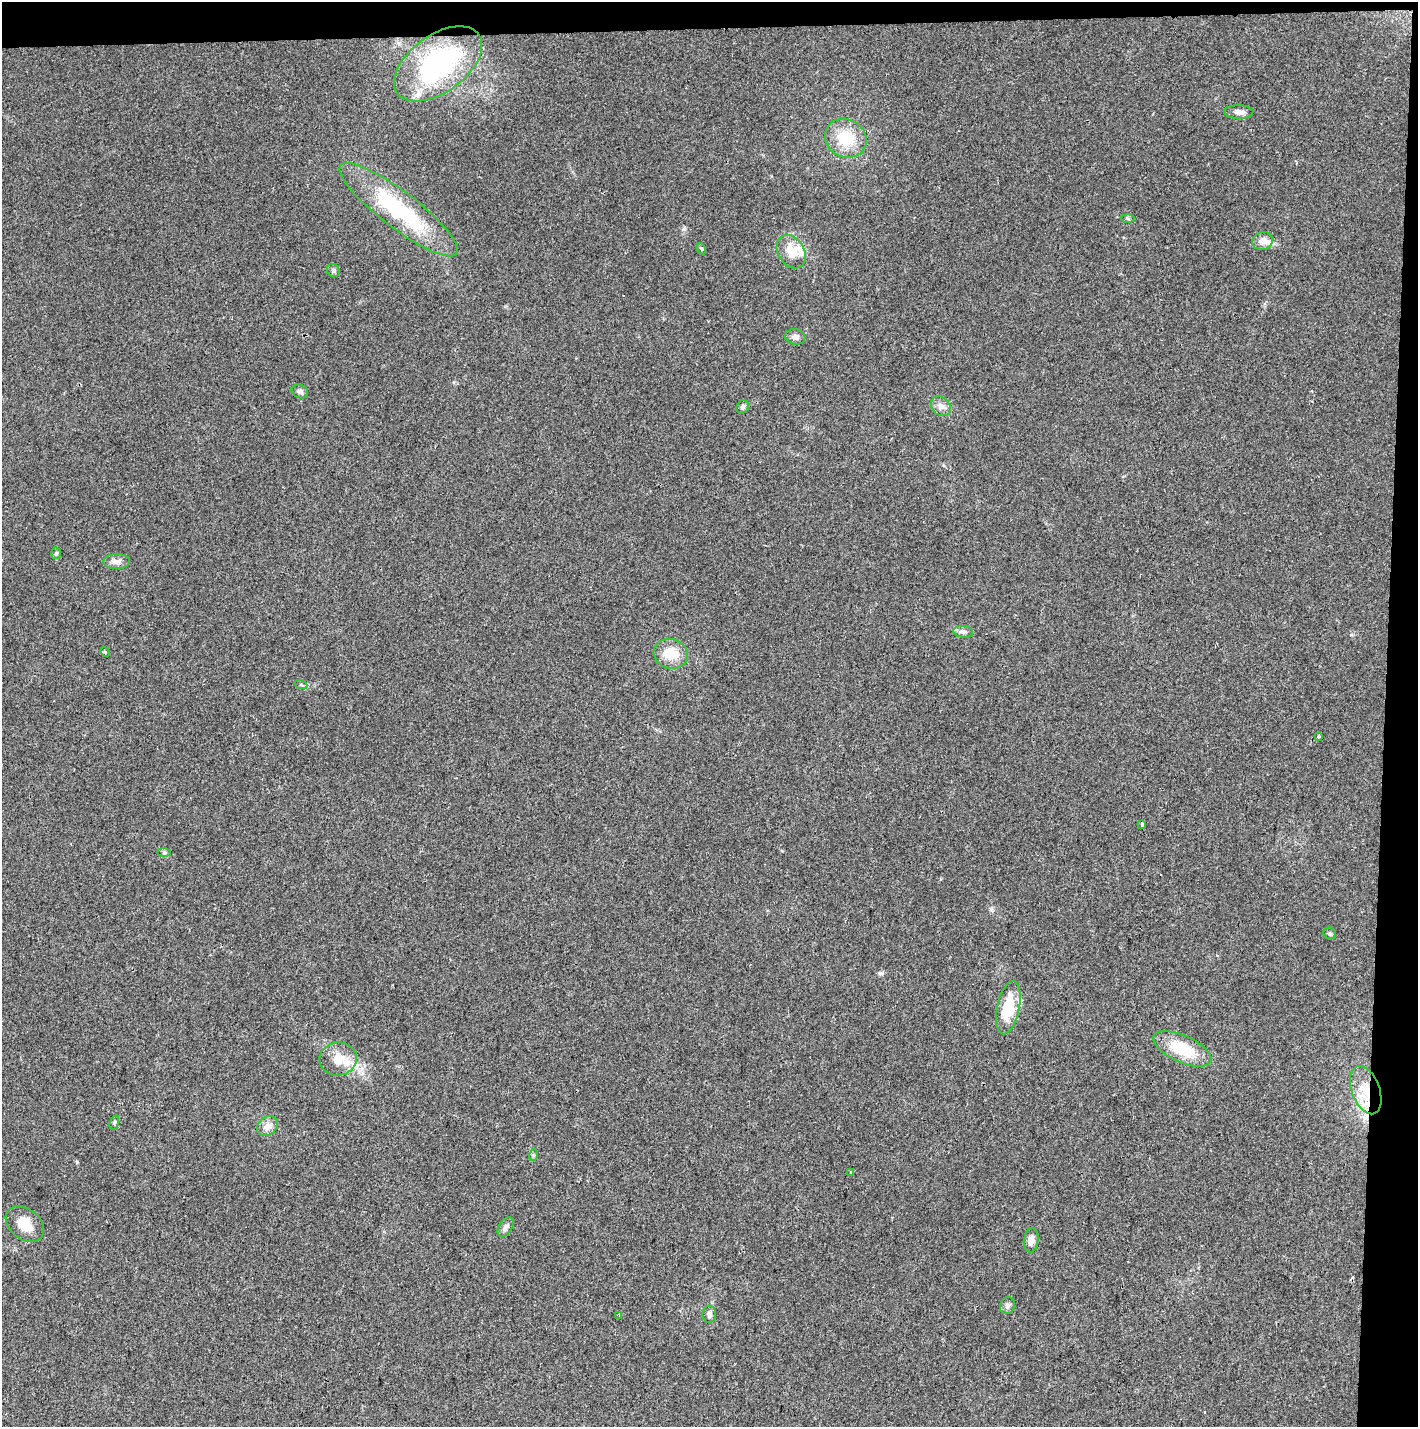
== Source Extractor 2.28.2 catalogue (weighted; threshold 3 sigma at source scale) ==
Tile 3 of 3 x 3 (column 3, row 1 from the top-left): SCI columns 2840-4255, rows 2967-4391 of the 4255 x 4507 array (HDU 1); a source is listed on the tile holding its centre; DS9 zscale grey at full resolution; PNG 1420 x 1429 px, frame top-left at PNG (2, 2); each listed source drawn as its Kron ellipse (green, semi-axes under 4 px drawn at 4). Shown black and unused: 4% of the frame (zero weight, under 2 of 3 exposures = <1% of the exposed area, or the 3 px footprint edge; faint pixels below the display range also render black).
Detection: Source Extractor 2.28.2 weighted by HDU 2 'WHT'; one run over the whole footprint, this tile lists its part. Background 0.0524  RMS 0.0071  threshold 0.0318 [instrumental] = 3 sigma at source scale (4.5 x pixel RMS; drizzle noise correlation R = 1.50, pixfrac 1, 0.0396/0.0396 arcsec/px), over >= 5 px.
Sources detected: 42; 5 inside a brighter listed object's ellipse — not listed separately; the other 37 listed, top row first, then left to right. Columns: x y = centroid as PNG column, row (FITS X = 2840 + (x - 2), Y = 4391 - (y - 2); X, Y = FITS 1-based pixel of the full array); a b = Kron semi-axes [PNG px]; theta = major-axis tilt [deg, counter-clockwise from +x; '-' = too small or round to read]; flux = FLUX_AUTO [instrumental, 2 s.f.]
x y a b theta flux
438 64 50 28 36 120
1239 112 14 7 0 3.6
846 138 21 19 -30 24
399 210 73 18 -37 77
1128 219 7 4 -2 1.1
1262 241 10 9 - 5.4
701 249 6 4 -61 0.93
791 252 18 13 -59 11
333 270 7 6 - 1.5
795 337 10 8 -10 3.1
300 391 8 6 -24 2.3
941 406 11 8 -47 4
743 407 7 6 - 1.6
56 553 5 5 - 1.2
117 561 13 7 3 3.9
963 632 10 5 -6 2.3
105 652 5 4 - 0.9
671 654 17 14 -16 15
301 685 6 4 -19 1.1
1319 737 3 3 - 1.3
1142 824 4 3 - 4.1
164 852 7 4 0 1.3
1330 933 6 5 - 1.2
1008 1008 27 11 78 26
1182 1049 31 13 -24 30
338 1059 19 16 9 12
1366 1090 25 14 -69 19
114 1122 7 4 71 1.1
267 1126 11 9 43 4.6
534 1155 6 4 70 0.96
851 1173 3 3 - 5.7
25 1224 21 15 -40 14
506 1227 11 6 57 2.8
1031 1240 12 7 81 5.1
1007 1306 9 7 66 2.2
709 1314 8 6 86 2.8
619 1315 3 3 - 0.95
Overlapping masked pixels (flux is a lower limit): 1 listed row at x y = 1366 1090
Unlisted compact peaks at least as high as the median listed source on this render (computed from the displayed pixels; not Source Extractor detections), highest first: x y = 77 1162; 880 973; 684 229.